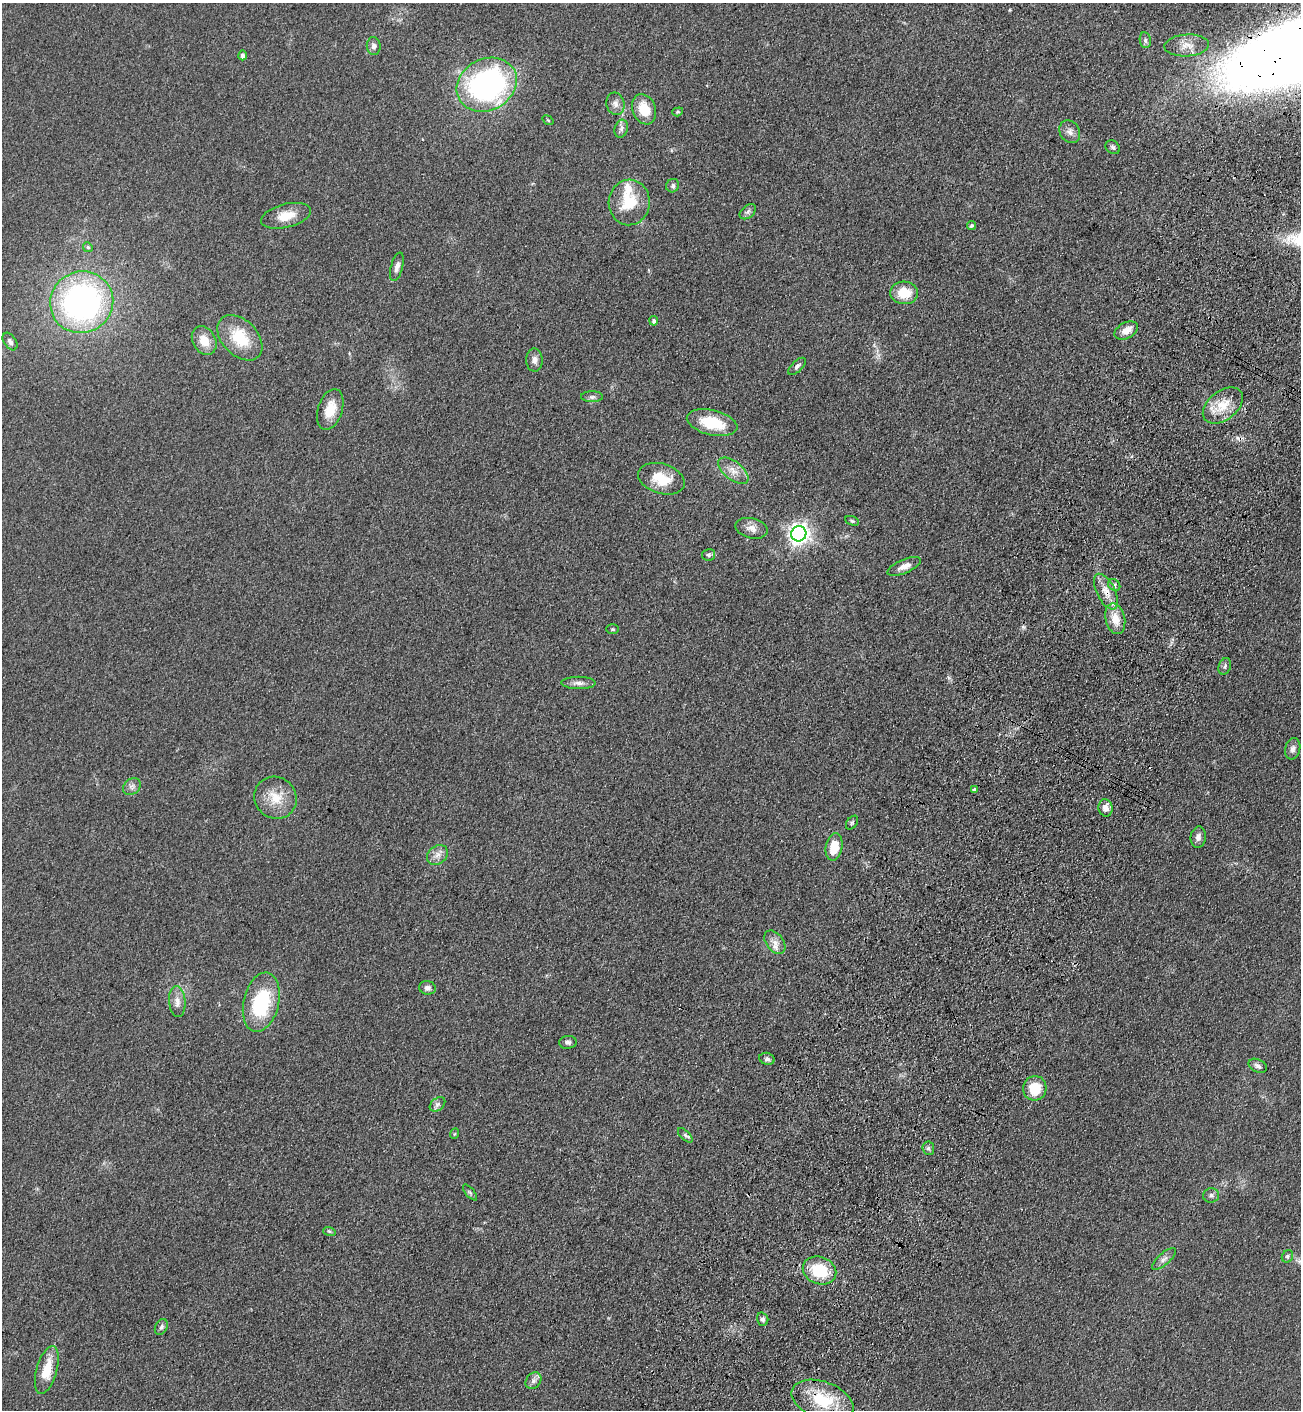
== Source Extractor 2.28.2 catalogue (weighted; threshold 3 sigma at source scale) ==
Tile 10 of 4 x 4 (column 2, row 3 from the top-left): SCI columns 1556-2854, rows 1471-2878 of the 5841 x 5757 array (HDU 1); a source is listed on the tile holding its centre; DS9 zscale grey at full resolution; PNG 1303 x 1412 px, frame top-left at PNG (2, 3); each listed source drawn as its Kron ellipse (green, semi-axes under 4 px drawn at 4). Shown black and unused: <1% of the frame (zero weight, under 3 of 4 exposures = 6% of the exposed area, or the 3 px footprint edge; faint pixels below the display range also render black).
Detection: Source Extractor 2.28.2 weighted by HDU 2 'WHT'; one run over the whole footprint, this tile lists its part. Background 0.119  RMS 0.0089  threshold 0.0402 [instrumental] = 3 sigma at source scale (4.5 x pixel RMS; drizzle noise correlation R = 1.50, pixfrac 1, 0.05/0.05 arcsec/px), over >= 5 px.
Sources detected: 80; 2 cosmic-ray / hot-pixel residue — neither listed nor drawn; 1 inside a brighter listed object's ellipse — not listed separately; the other 77 listed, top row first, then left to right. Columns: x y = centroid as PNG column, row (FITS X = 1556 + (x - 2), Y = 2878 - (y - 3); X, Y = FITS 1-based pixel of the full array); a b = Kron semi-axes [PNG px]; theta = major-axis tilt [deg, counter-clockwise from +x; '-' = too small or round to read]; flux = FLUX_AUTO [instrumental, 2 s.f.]
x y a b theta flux
1145 40 8 5 -80 2.6
1187 45 22 11 3 11
374 46 9 7 -84 3.5
243 55 5 4 - 2.8
487 85 31 25 28 220
615 104 11 9 -78 5
644 109 16 11 -69 19
678 112 5 4 - 1.2
548 120 6 3 -36 0.95
621 129 9 6 73 3
1070 132 12 9 -56 5.3
1113 147 8 6 -37 2
673 186 7 6 - 2.3
629 202 23 20 87 31
748 212 9 6 39 2.6
286 216 25 12 14 16
971 226 5 4 - 1.7
88 247 5 4 - 1.4
397 267 14 6 75 4.9
904 293 14 11 -4 20
82 302 32 30 26 250
654 321 5 4 - 2.4
1126 330 12 8 28 8.5
240 338 26 17 -46 33
10 341 10 6 -57 3.4
204 341 15 11 -62 14
534 360 11 8 -89 4.7
797 366 11 5 43 2.7
592 397 11 5 0 2.7
1223 405 23 14 38 20
330 409 21 12 72 17
712 423 26 12 -13 34
733 471 18 9 -38 9.3
661 479 24 15 -17 24
852 521 7 4 -21 1.4
752 528 16 10 -14 7.1
799 534 8 7 - 550
708 555 6 6 - 2
904 566 18 7 23 7.3
1114 585 7 5 -42 2
1106 592 19 9 -63 11
1115 619 16 9 -76 13
612 629 6 5 - 1.3
1225 666 8 6 70 2.3
579 683 17 6 -1 5
1293 749 11 7 76 4.4
132 786 9 7 38 3.6
974 789 3 3 - 3.6
275 798 22 20 -43 22
1106 808 9 7 -77 5.4
852 823 8 5 54 1.7
1198 837 10 7 83 4.3
834 847 14 8 79 19
437 855 11 9 39 5.9
775 942 13 8 -53 6.5
427 988 8 6 -12 3.5
177 1002 15 8 -84 6.6
261 1002 30 17 77 67
568 1042 9 6 4 2.6
767 1059 8 6 -17 2.6
1258 1066 10 6 -25 3.3
1035 1088 12 11 - 25
437 1104 9 6 40 2.9
454 1134 5 3 - 1
685 1135 9 4 -44 2.1
928 1148 7 6 - 2.1
470 1192 10 3 -50 1.6
1211 1195 8 7 - 3
329 1231 6 4 -18 1.3
1287 1256 6 5 - 1.7
1164 1259 15 5 42 4.2
819 1271 17 13 -22 35
763 1319 7 5 -71 2.8
161 1327 8 6 63 2.5
47 1370 25 10 74 22
533 1381 9 7 53 3.4
823 1400 32 18 -20 42
Overlapping masked pixels (flux is a lower limit): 2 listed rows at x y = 1106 592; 823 1400